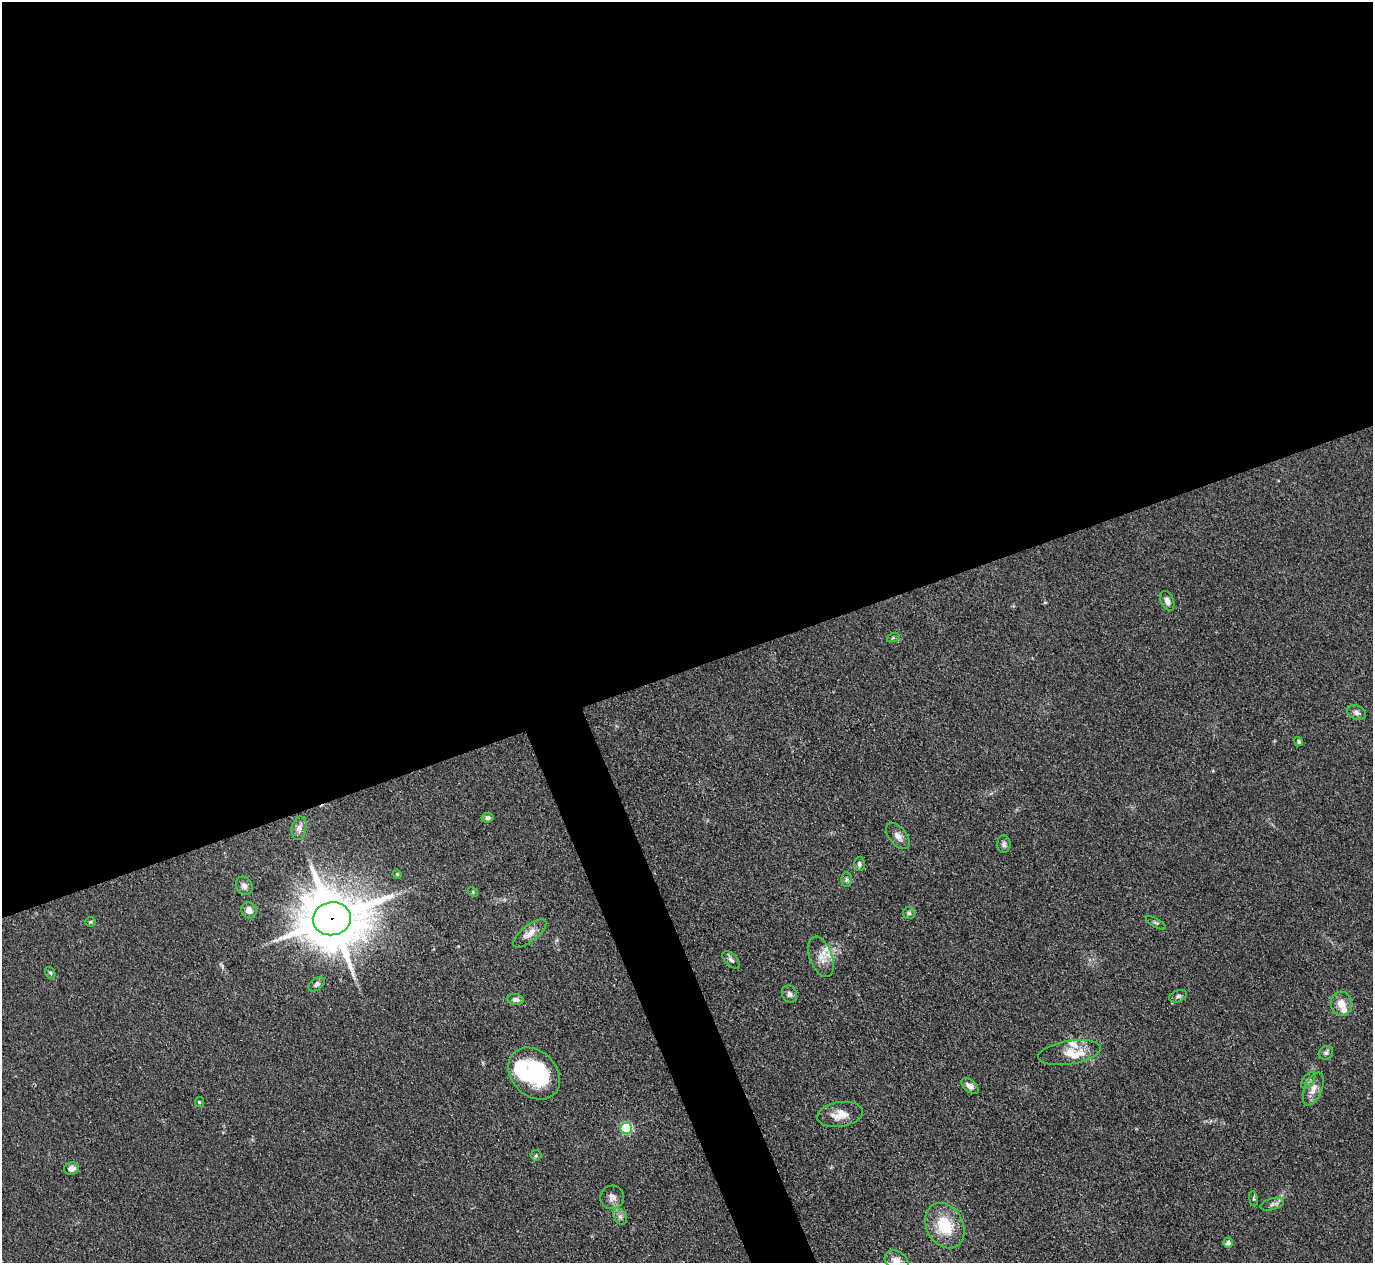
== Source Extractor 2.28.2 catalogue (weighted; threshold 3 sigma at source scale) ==
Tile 2 of 4 x 4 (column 2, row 1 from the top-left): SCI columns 1374-2744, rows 4063-5323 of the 5489 x 5476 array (HDU 1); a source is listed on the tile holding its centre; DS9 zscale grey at full resolution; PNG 1375 x 1265 px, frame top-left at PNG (2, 2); each listed source drawn as its Kron ellipse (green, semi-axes under 4 px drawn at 4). Shown black and unused: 55% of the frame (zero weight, under 3 of 4 exposures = <1% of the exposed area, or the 3 px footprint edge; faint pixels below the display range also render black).
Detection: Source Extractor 2.28.2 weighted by HDU 2 'WHT'; one run over the whole footprint, this tile lists its part. Background 0.114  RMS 0.0067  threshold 0.03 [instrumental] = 3 sigma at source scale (4.5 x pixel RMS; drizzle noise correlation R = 1.50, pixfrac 1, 0.05/0.05 arcsec/px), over >= 5 px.
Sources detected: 50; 5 inside a brighter listed object's ellipse — not listed separately; the other 45 listed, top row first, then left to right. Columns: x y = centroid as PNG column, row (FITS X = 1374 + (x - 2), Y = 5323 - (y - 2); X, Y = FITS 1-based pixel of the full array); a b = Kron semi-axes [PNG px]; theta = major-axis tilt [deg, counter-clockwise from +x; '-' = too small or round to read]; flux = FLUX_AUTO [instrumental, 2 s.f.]
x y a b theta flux
1167 601 10 6 -66 3
893 638 6 4 18 1.1
1356 712 10 7 -25 2.6
1299 742 5 4 - 1.2
487 818 6 4 10 2.2
299 828 12 7 77 3.2
898 836 16 8 -50 4.3
1004 844 9 7 88 2.2
859 864 7 5 89 1.6
397 874 4 4 - 0.85
846 880 7 5 90 1.6
244 886 10 8 -56 2.8
473 892 5 4 - 0.9
249 910 8 7 - 4.5
909 913 6 6 - 1.3
332 919 19 16 9 4800
90 922 5 4 - 0.79
1156 923 11 3 -31 1.1
530 933 20 8 39 6.3
821 957 21 11 -69 8.3
731 960 11 6 -45 2.1
50 973 6 5 - 1.2
317 984 9 5 35 2.3
789 994 9 7 -61 2.4
1178 996 9 5 22 1.7
515 1000 8 5 -6 2.7
1341 1004 12 10 -77 7.3
1070 1053 32 11 9 12
1326 1053 7 6 - 1.7
534 1074 29 22 -45 62
1308 1080 9 5 54 1.8
970 1086 10 6 -38 3.4
1313 1089 17 8 67 5.9
199 1102 5 4 - 0.77
840 1114 23 12 9 9.1
626 1128 5 5 - 65
536 1155 5 5 - 0.92
72 1168 8 6 11 3.9
612 1197 12 12 - 4.1
1253 1199 7 4 -81 1
1272 1204 12 6 16 2.3
620 1216 9 6 -62 2
945 1226 24 18 -62 25
1228 1243 5 4 - 2.9
897 1261 13 9 -29 5.3
Overlapping masked pixels (flux is a lower limit): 1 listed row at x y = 332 919
Isophote crosses this tile's border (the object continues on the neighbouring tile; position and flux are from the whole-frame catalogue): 1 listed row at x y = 897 1261